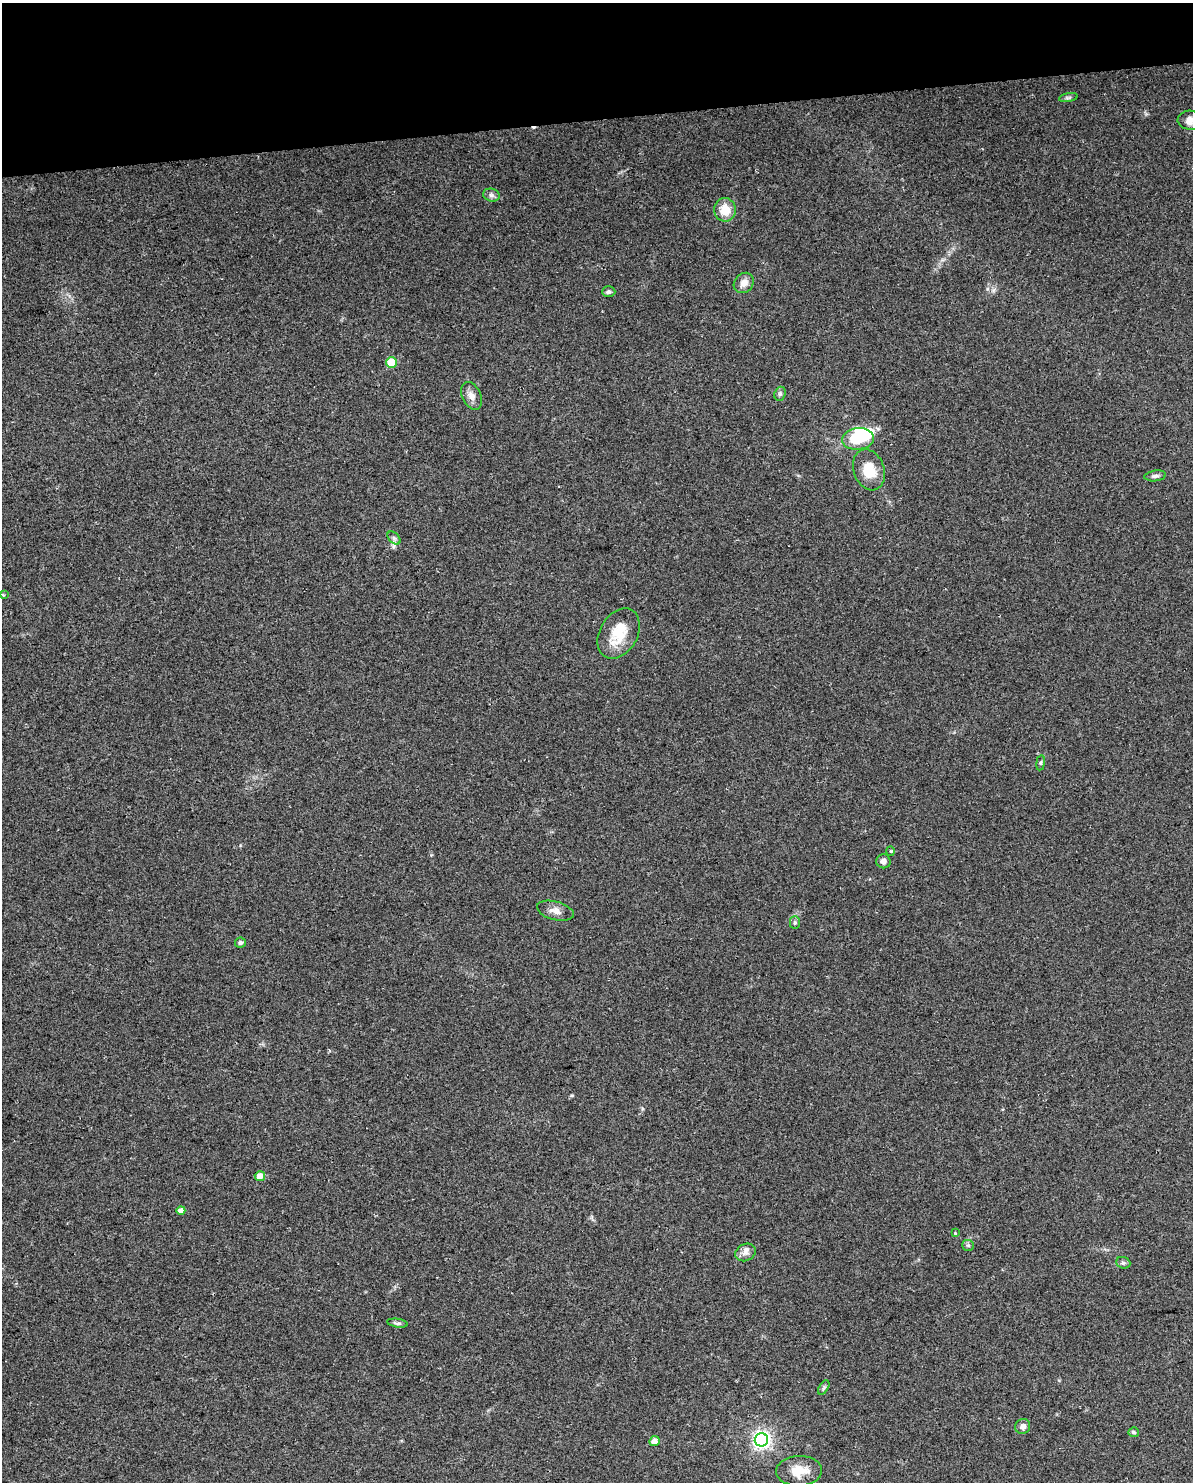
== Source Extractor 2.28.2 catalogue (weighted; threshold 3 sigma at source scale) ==
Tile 3 of 4 x 3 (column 3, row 1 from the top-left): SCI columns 2415-3605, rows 3030-4509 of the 4828 x 4534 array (HDU 1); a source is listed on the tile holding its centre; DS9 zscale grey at full resolution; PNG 1195 x 1484 px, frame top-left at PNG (2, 3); each listed source drawn as its Kron ellipse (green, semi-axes under 4 px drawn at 4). Shown black and unused: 8% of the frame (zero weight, under 2 of 3 exposures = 2% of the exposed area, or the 3 px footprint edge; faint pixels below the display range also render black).
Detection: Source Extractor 2.28.2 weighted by HDU 2 'WHT'; one run over the whole footprint, this tile lists its part. Background 0.0735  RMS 0.009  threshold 0.0404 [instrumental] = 3 sigma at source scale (4.5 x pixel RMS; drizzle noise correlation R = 1.50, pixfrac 1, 0.0396/0.0396 arcsec/px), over >= 5 px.
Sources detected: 38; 2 inside a brighter object's white glare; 1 cosmic-ray / hot-pixel residue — neither listed nor drawn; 1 inside a brighter listed object's ellipse — not listed separately; the other 34 listed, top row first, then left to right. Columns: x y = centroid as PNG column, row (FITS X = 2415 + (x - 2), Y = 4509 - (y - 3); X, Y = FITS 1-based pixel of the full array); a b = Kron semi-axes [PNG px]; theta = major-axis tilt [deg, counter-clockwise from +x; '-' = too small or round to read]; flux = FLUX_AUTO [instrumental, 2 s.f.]
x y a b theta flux
1068 98 9 4 10 1.7
1190 120 13 9 -2 8.1
491 195 8 6 -15 2.7
725 210 12 11 - 15
744 283 11 9 46 6.5
609 292 7 5 0 2
391 362 5 5 - 20
780 394 7 5 70 1.9
472 396 15 9 -65 6.1
858 439 16 11 6 30
869 470 21 15 -70 20
1155 476 11 5 8 2.6
394 538 8 5 -45 2
3 595 3 3 - 1.3
619 634 27 19 60 25
1041 763 7 4 82 1.4
891 851 5 3 - 1
883 861 7 7 - 4
555 911 19 9 -15 6.5
795 922 6 5 - 1.8
240 943 5 5 - 2.9
260 1176 5 5 - 7.3
181 1210 4 4 - 5.2
955 1233 4 3 - 0.76
968 1245 6 5 - 1.6
745 1252 11 8 24 4.5
1123 1263 7 5 -20 1.9
397 1323 10 4 -8 2.1
824 1387 8 4 59 1.6
1023 1426 8 7 - 4.6
1134 1432 5 5 - 1.8
761 1440 7 6 - 300
655 1441 5 5 - 5.9
799 1471 23 15 2 16
Isophote crosses this tile's border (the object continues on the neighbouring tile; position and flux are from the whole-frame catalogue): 1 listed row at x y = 1190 120